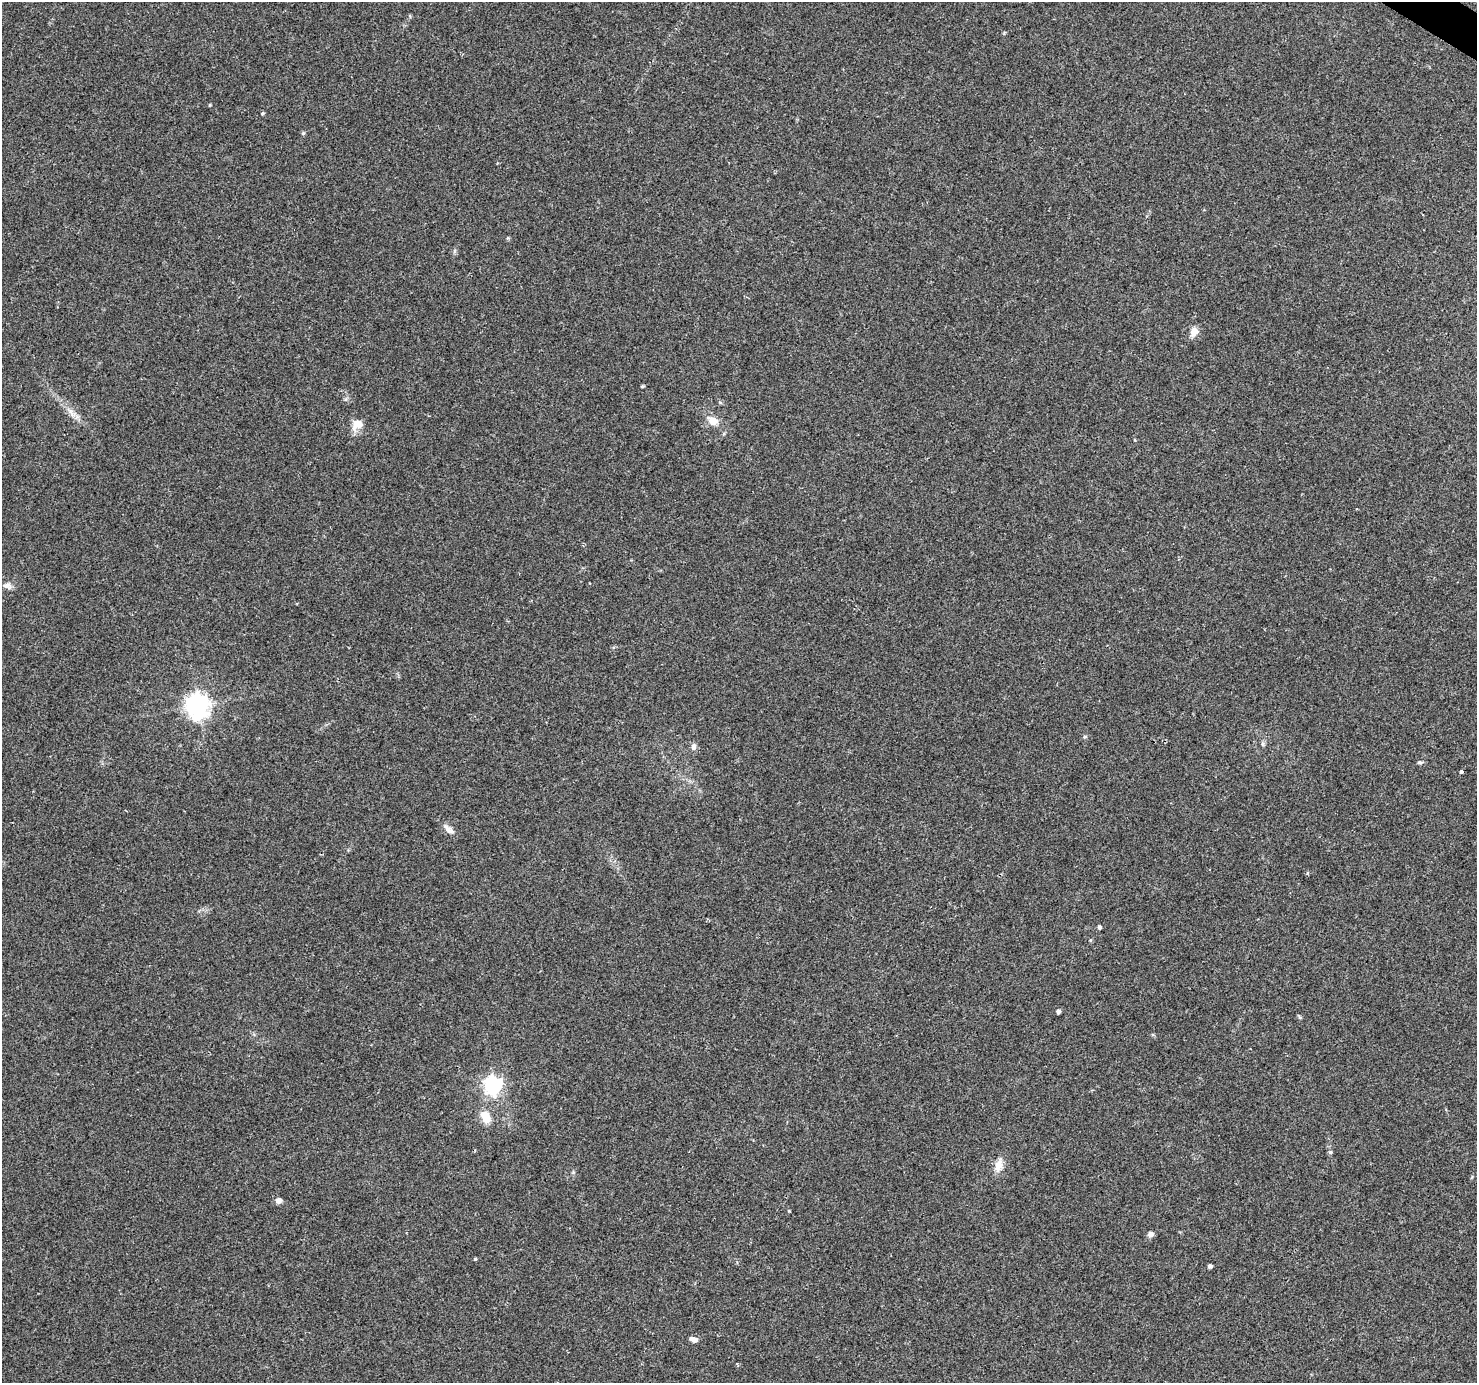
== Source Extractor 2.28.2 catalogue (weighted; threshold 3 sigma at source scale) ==
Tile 10 of 4 x 4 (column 2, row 3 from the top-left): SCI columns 1482-2956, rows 1637-3017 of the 5905 x 5969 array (HDU 1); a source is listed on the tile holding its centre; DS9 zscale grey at full resolution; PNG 1479 x 1385 px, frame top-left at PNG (2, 2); no overlay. Shown black and unused: <1% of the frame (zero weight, under 2 of 3 exposures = <1% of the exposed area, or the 3 px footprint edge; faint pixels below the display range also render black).
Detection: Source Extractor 2.28.2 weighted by HDU 2 'WHT'; one run over the whole footprint, this tile lists its part. Background 0.047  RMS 0.0058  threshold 0.0262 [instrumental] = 3 sigma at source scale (4.5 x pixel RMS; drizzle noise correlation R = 1.50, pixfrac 1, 0.0396/0.0396 arcsec/px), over >= 5 px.
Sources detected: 28; all 28 listed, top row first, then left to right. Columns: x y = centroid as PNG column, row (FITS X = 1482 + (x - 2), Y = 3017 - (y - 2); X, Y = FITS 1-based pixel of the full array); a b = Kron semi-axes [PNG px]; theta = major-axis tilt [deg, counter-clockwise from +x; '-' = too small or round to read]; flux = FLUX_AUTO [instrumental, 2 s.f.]
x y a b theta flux
210 105 4 4 - 0.55
262 113 5 4 - 0.69
303 133 6 5 - 0.76
1194 332 13 9 63 4.3
643 386 4 3 - 0.64
713 421 14 10 -34 6.3
357 424 16 12 34 6.1
7 585 12 8 -13 2.7
198 706 8 8 - 450
1085 737 6 4 0 0.75
1263 744 6 4 -72 0.98
694 747 8 6 85 2.2
1419 762 6 4 1 0.96
1461 771 4 3 - 6.1
448 829 19 8 -43 3.6
1307 873 5 4 - 0.76
1099 927 4 4 - 1.6
1058 1012 4 4 - 1.7
1299 1017 6 4 -70 0.74
493 1085 7 7 - 220
485 1117 16 10 -58 9.2
1330 1152 5 4 - 0.77
999 1165 19 10 75 5.8
278 1200 7 7 - 2.5
1151 1234 8 7 - 1.8
475 1259 3 3 - 0.79
1210 1266 4 4 - 1.4
693 1339 10 5 -18 3.1